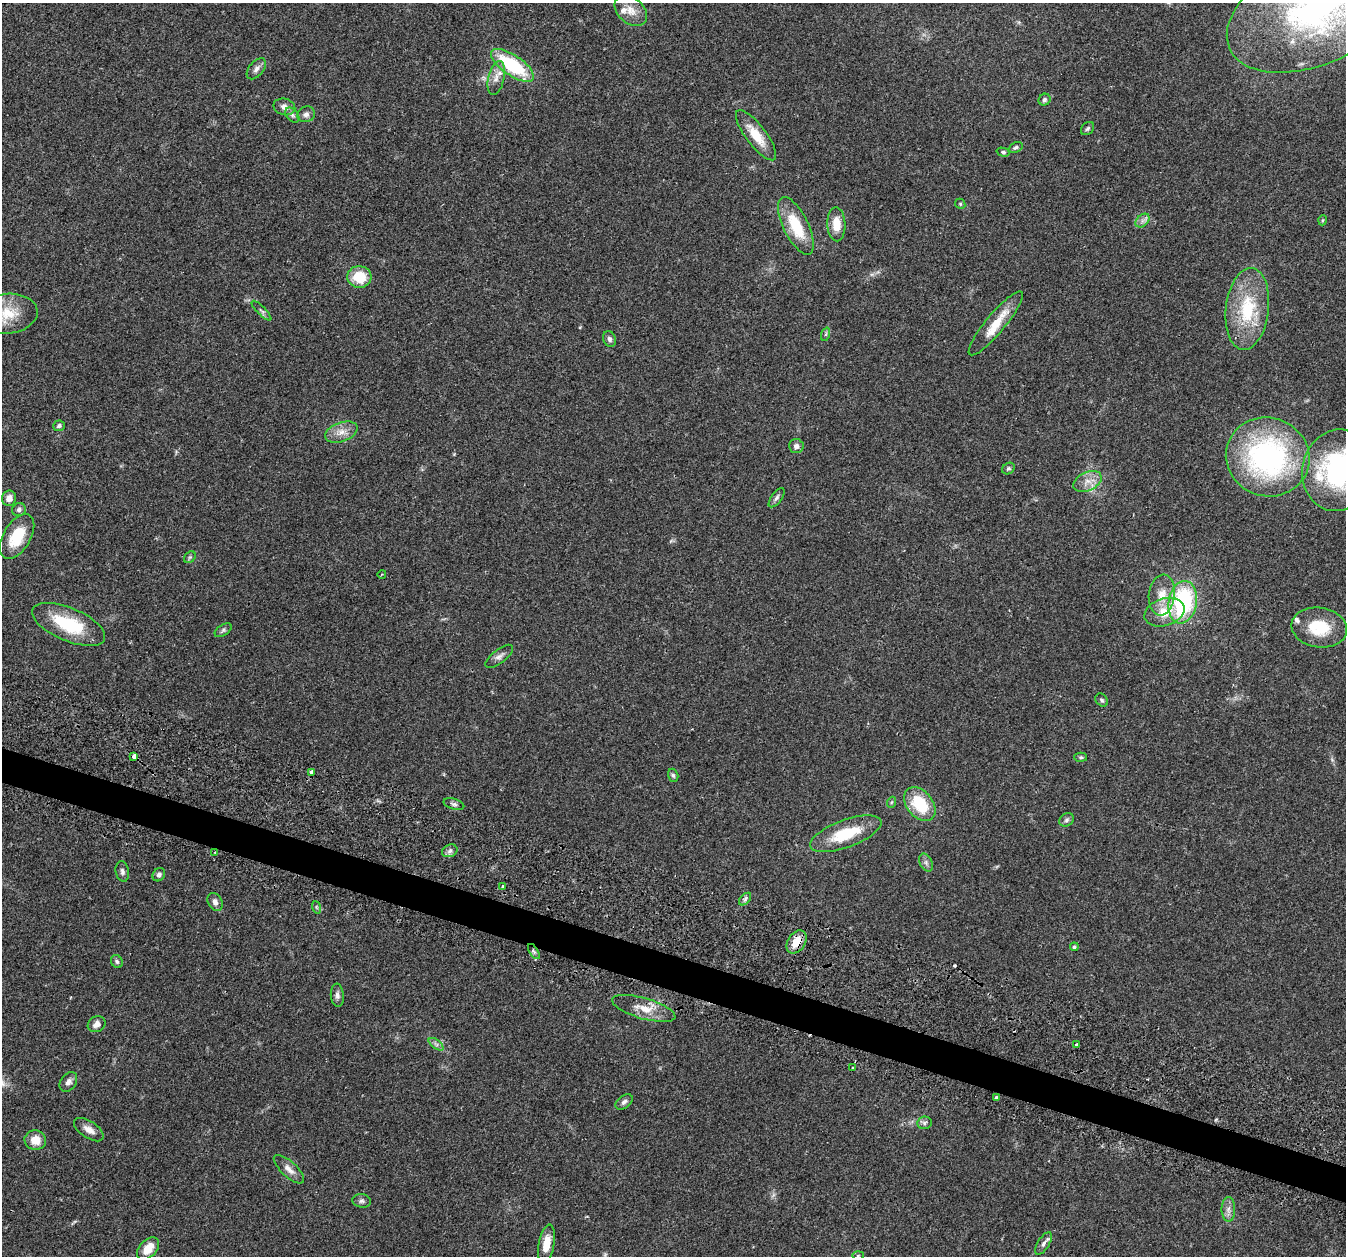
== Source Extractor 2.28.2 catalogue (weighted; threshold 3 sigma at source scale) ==
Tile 6 of 4 x 4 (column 2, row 2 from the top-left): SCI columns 1396-2739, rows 2666-3919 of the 5465 x 5498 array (HDU 1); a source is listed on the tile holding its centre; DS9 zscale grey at full resolution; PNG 1348 x 1258 px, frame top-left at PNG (2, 3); each listed source drawn as its Kron ellipse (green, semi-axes under 4 px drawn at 4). Shown black and unused: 3% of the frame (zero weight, under 2 of 3 exposures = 4% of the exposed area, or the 3 px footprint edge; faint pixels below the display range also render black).
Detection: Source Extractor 2.28.2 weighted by HDU 2 'WHT'; one run over the whole footprint, this tile lists its part. Background 0.0748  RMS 0.0069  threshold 0.0311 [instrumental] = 3 sigma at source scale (4.5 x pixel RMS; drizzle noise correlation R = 1.50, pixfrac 1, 0.05/0.05 arcsec/px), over >= 5 px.
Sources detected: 91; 1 too faint to see at this stretch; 1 cosmic-ray / hot-pixel residue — neither listed nor drawn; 2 inside a brighter listed object's ellipse — not listed separately; the other 87 listed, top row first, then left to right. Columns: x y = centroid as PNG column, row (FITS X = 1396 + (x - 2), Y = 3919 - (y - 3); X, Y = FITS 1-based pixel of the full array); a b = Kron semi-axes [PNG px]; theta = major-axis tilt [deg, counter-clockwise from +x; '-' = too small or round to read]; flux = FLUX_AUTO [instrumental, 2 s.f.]
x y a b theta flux
1318 9 96 54 24 230
631 10 18 13 -41 7.9
512 65 25 10 -34 46
256 69 12 7 50 3
496 78 17 8 77 5.6
1044 100 6 5 - 1.7
284 107 11 8 -15 4
306 114 9 7 19 2.8
292 115 9 5 -49 1.8
1087 129 7 5 45 1.3
756 135 30 10 -53 14
1016 147 7 5 26 1.6
1003 152 7 4 -15 1.2
960 204 5 4 - 0.88
1323 220 5 3 - 0.63
1142 221 8 5 45 2.2
836 224 17 9 -88 11
796 226 31 12 -64 25
359 277 12 11 - 18
1247 309 41 21 83 40
261 311 13 3 -45 1.5
7 314 30 20 6 18
996 323 41 9 50 16
826 334 7 4 71 1.1
609 339 8 6 -67 2
59 426 6 5 - 1.4
341 432 17 9 20 6.6
796 446 7 7 - 2.5
1268 457 42 39 -17 150
1008 468 7 5 35 1.2
1338 470 41 35 77 110
1087 481 15 9 25 6.5
9 498 8 7 - 4.8
777 498 11 5 53 2
19 510 7 6 - 2.4
17 536 25 13 59 23
190 557 6 5 - 1.3
382 574 4 3 - 0.53
1162 595 20 13 83 11
1183 602 21 14 80 76
1164 612 20 13 18 14
69 624 39 16 -23 36
1319 628 28 19 -9 25
223 630 9 5 34 1.6
499 656 16 6 38 3.1
1102 700 7 5 -51 1.3
134 756 4 3 - 37
1081 757 6 4 -2 1.1
311 772 3 3 - 14
673 775 7 5 -73 1.4
892 802 6 3 70 0.72
454 804 11 5 -16 1.8
920 804 19 13 -50 26
1066 820 8 6 33 1.8
846 834 38 14 20 27
450 851 8 6 23 2.1
215 852 3 2 - 0.52
926 862 9 6 -64 2.1
122 871 10 6 -79 2.1
159 875 7 6 - 2
503 886 3 3 - 1.8
745 899 7 4 46 1.5
215 902 9 7 -60 3.3
316 907 6 4 -71 1
796 942 12 8 57 10
1074 947 4 4 - 1.1
534 952 8 4 -59 1.4
117 962 7 5 -59 1.4
337 995 11 6 -84 2.4
644 1008 33 10 -16 12
97 1024 9 7 31 3.6
436 1044 8 4 -37 1.7
1077 1045 3 3 - 4.7
852 1068 3 3 - 2
68 1082 11 7 55 3.2
996 1098 3 3 - 1.6
624 1102 10 6 37 2.2
924 1123 7 6 - 1.7
89 1130 17 8 -33 5.4
35 1140 11 9 -13 9
289 1169 19 7 -43 4.9
362 1201 9 6 -8 2
1228 1209 12 7 90 3.6
546 1244 19 8 79 11
1043 1244 12 6 58 2.5
148 1249 13 8 47 9.1
858 1256 5 3 - 0.7
Overlapping masked pixels (flux is a lower limit): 2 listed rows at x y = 134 756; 796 942
Isophote crosses this tile's border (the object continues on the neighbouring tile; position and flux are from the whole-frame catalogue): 3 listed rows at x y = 1318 9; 7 314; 1338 470